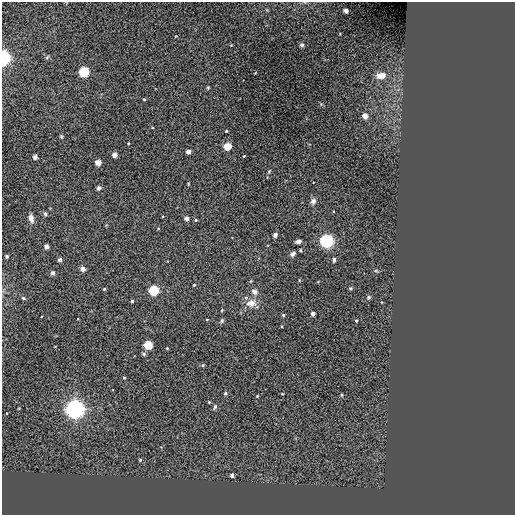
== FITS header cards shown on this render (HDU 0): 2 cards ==
NAXIS1  =                  513 / NUMBER OF ELEMENTS ALONG THIS AXIS
NAXIS2  =                  513 / NUMBER OF ELEMENTS ALONG THIS AXIS

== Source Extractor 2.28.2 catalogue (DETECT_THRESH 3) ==
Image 513 x 513 px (HDU 0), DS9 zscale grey, 1 PNG px = 1 image px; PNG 517 x 517 px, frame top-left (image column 1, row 513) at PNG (2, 2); no overlay
Background -0.589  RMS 44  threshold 132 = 3 sigma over >= 5 px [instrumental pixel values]
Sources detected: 64; all 64 listed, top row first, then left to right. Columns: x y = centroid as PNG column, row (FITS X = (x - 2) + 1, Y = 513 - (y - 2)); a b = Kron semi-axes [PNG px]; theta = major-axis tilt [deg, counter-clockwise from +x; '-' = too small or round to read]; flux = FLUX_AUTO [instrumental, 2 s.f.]
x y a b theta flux
346 11 4 4 - 2.0e+04
302 45 6 5 - 4.5e+03
4 58 6 5 - 8.0e+05
84 72 5 5 - 3.4e+05
381 76 12 7 11 2.3e+04
208 87 5 3 - 2.7e+03
144 99 4 3 - 2.9e+03
365 116 4 4 - 3.4e+04
226 131 2 2 - 2.3e+03
61 136 5 4 - 3.2e+03
227 146 4 4 - 1.1e+05
188 152 4 4 - 2.0e+04
114 155 4 4 - 2.6e+04
244 156 3 2 - 2.3e+03
35 157 5 4 - 7.0e+03
98 162 4 4 - 4.4e+04
269 171 5 4 - 3.2e+03
99 188 4 4 - 6.8e+03
313 201 6 6 - 9.9e+03
45 214 6 4 -78 5.7e+03
31 218 9 6 -79 1.4e+04
186 218 4 4 - 1.6e+04
196 220 4 3 - 3.7e+03
275 235 4 3 - 1.7e+04
298 241 5 4 - 1.0e+04
327 241 6 6 - 7.2e+05
46 247 4 4 - 1.9e+04
293 254 7 5 53 8.4e+03
7 256 3 3 - 7.0e+03
60 260 4 3 - 1.2e+04
334 260 4 3 - 1.1e+04
82 269 4 4 - 2.3e+04
376 271 6 4 -18 3.3e+03
53 273 4 4 - 1.4e+04
194 285 3 3 - 2.4e+03
350 288 5 4 - 3.7e+03
104 289 4 4 - 2.9e+03
154 290 5 5 - 3.3e+05
254 292 8 6 -27 1.2e+04
369 297 5 5 - 4.6e+03
23 298 6 4 -20 4.4e+03
246 298 6 5 - 6.6e+03
132 301 3 3 - 5.8e+03
251 303 11 8 8 2.7e+04
222 310 4 3 - 2.4e+03
313 313 4 3 - 1.4e+04
283 315 3 3 - 5.7e+03
207 319 4 2 - 1.7e+03
222 321 6 4 70 4.6e+03
356 321 3 3 - 3.5e+03
148 345 4 4 - 1.7e+05
167 348 3 3 - 2.5e+03
144 354 6 5 - 4.6e+03
203 365 5 4 - 3.1e+03
124 378 4 3 - 2.7e+03
225 393 5 4 - 4.1e+03
341 395 4 4 - 3.7e+03
257 396 4 3 - 2.2e+03
209 402 3 3 - 2.6e+03
215 407 7 4 73 5.4e+03
75 409 8 7 - 1.2e+06
6 413 3 2 - 1.7e+03
140 460 4 4 - 3.2e+03
232 476 4 3 - 1.5e+04
At the frame edge (FLAGS 8, measured only in part): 1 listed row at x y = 4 58